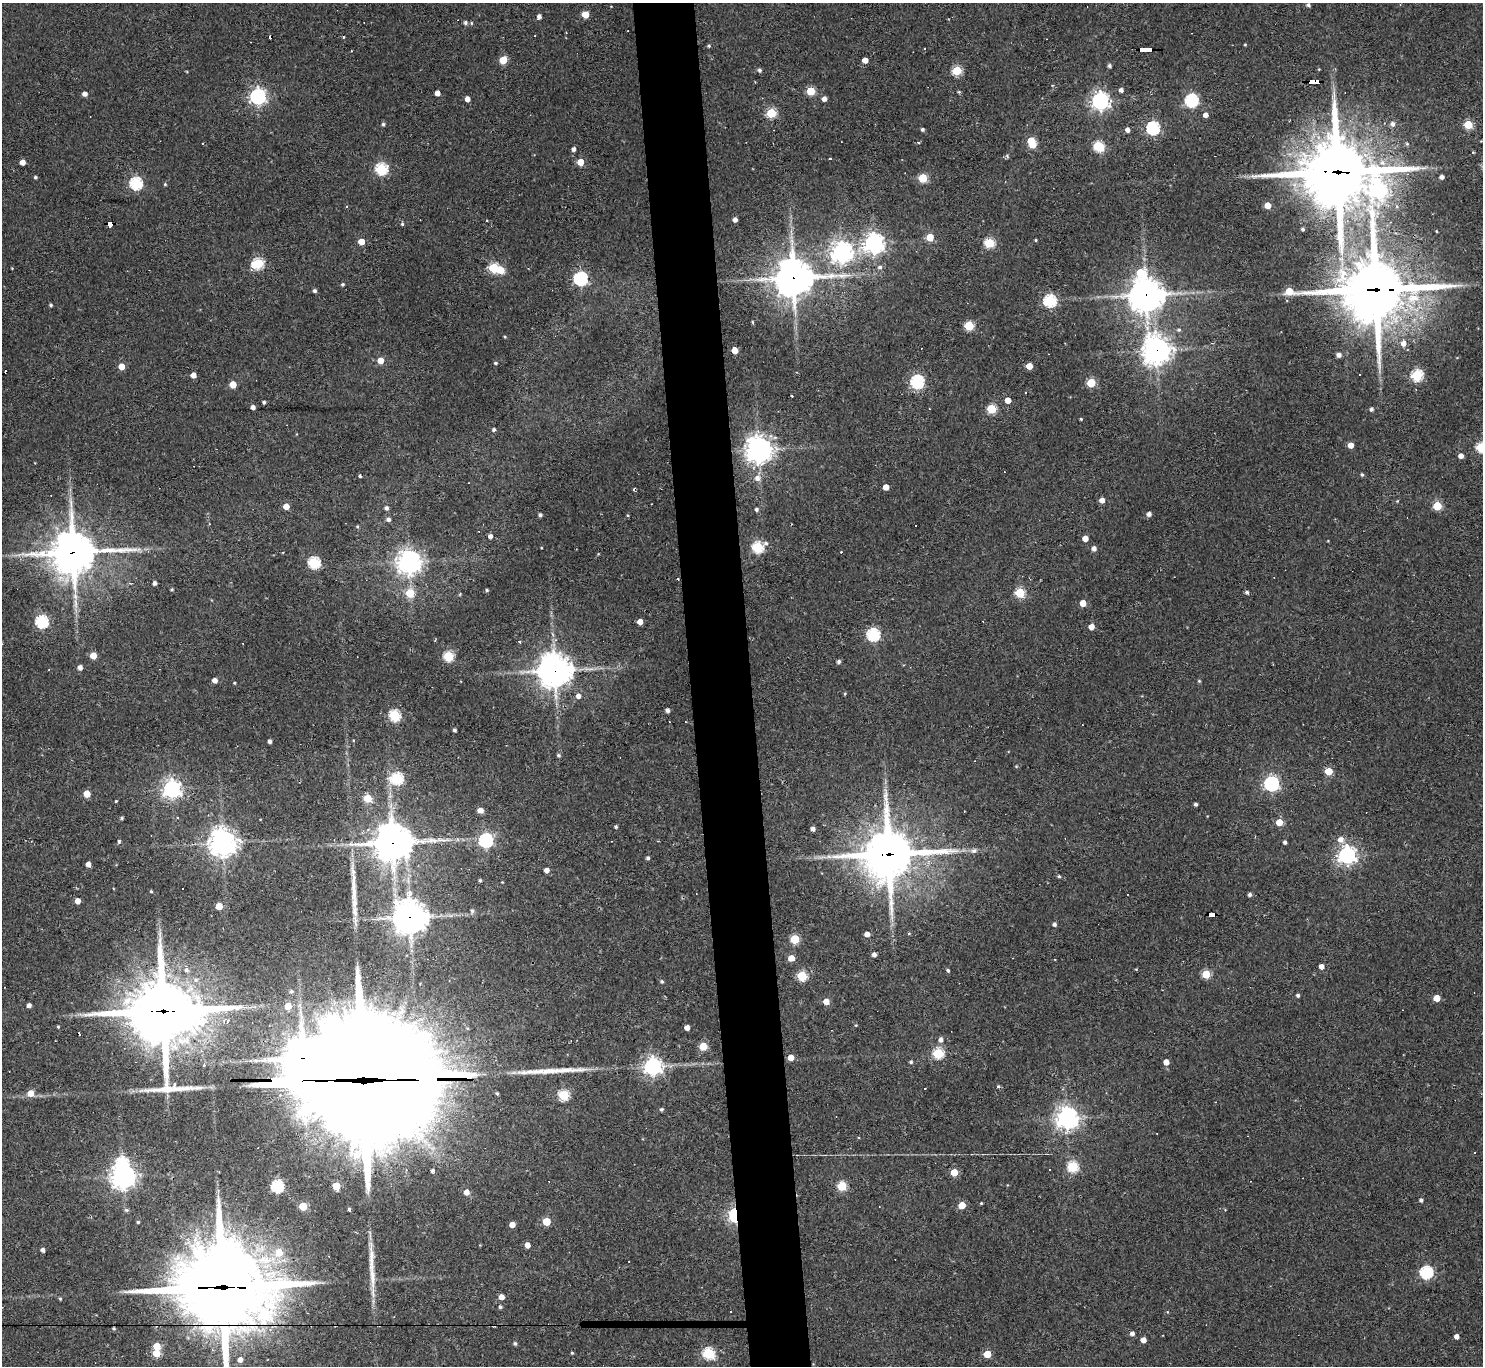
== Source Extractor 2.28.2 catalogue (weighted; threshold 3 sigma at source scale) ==
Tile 5 of 3 x 3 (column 2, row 2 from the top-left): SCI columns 1482-2962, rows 1567-2930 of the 4443 x 4419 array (HDU 1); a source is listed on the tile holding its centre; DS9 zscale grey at full resolution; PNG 1485 x 1368 px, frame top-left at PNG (2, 3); no overlay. Shown black and unused: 4% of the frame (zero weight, under 2 of 3 exposures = <1% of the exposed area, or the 3 px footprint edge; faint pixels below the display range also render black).
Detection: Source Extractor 2.28.2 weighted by HDU 2 'WHT'; one run over the whole footprint, this tile lists its part. Background 0.18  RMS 0.0085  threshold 0.0381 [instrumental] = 3 sigma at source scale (4.5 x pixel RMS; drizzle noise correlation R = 1.50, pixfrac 1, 0.05/0.05 arcsec/px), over >= 5 px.
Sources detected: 306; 1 inside a brighter object's white glare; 25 cosmic-ray / hot-pixel residue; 3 long thin detections or spike segments (spike, bleed or trail) — not listed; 5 inside a brighter listed object's ellipse — not listed separately; the other 272 listed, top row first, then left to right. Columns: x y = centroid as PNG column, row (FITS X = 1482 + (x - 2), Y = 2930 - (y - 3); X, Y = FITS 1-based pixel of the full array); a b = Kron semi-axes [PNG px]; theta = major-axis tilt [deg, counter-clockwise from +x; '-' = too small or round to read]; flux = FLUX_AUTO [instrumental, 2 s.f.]
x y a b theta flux
1308 5 5 4 - 1.7
585 14 5 5 - 16
539 16 5 4 - 3.4
465 23 5 4 - 2.3
343 37 4 2 - 0.91
1245 45 4 3 - 0.7
709 46 4 4 - 1.3
1146 49 13 3 0 120
503 60 5 5 - 22
865 60 4 4 - 7.6
1109 66 4 4 - 2
759 70 5 4 - 2.1
957 70 5 5 - 47
1314 82 11 4 -1 100
1121 90 4 4 - 3.5
811 91 5 5 - 36
959 92 4 3 - 0.99
437 93 4 4 - 6.1
85 94 5 4 - 4
258 96 6 6 - 290
467 99 4 4 - 5.4
824 99 4 4 - 4.6
1191 100 6 6 - 140
1100 101 7 6 - 400
771 113 5 5 - 53
1206 115 5 4 - 4.6
383 124 4 4 - 1.4
1393 124 6 6 - 3.1
1468 125 5 5 - 39
1153 128 6 5 - 130
922 129 3 3 - 1.8
1127 130 4 4 - 3.8
1031 141 5 5 - 22
918 142 3 3 - 1.4
202 143 3 3 - 0.65
1407 144 5 5 - 1.2
1099 146 6 5 - 66
574 149 4 4 - 2.8
1007 155 5 3 - 1.1
830 159 3 3 - 1.9
22 162 4 4 - 6.3
580 162 4 4 - 17
1382 163 9 7 -16 5
381 169 6 6 - 96
1338 172 28 23 3 6000
35 177 4 3 - 1.4
1442 177 4 4 - 3.9
923 178 5 5 - 36
136 183 6 6 - 110
165 184 4 3 - 0.96
1379 190 10 9 - 110
1268 205 5 4 - 11
347 206 3 3 - 0.93
1397 207 5 3 - 1.1
735 220 4 4 - 4
110 223 6 4 -1 46
402 224 4 4 - 1.2
1303 229 3 3 - 1.3
930 237 5 5 - 21
1036 240 3 3 - 1
361 242 5 5 - 12
874 243 8 8 - 410
989 243 5 5 - 56
842 252 8 8 - 480
258 263 7 5 13 75
880 267 6 5 - 2.3
12 268 2 2 - 0.56
494 268 6 5 - 44
500 270 5 5 - 23
1140 272 10 10 - 24
580 278 6 6 - 160
793 278 14 12 5 1900
343 284 4 4 - 1.3
1376 290 31 23 3 5300
314 291 4 4 - 2
1146 295 11 10 - 1600
1050 301 6 6 - 120
51 305 4 3 - 1.3
752 322 5 3 - 0.75
969 326 5 5 - 47
1179 330 5 5 - 1.5
505 337 4 3 - 0.82
1403 343 6 6 - 5
735 350 5 4 - 11
1156 350 10 10 - 760
1339 355 4 4 - 3.7
380 360 5 5 - 9.4
495 363 4 3 - 1.4
121 366 5 4 - 11
1029 366 5 4 - 11
1359 374 3 3 - 1.5
193 375 4 4 - 7.2
1417 375 6 5 - 86
917 382 6 6 - 130
1091 383 5 5 - 35
233 384 5 5 - 15
1008 400 5 4 - 9.3
264 402 3 3 - 1.6
253 407 4 4 - 3.7
992 409 5 5 - 44
1371 409 5 4 - 2
1081 419 3 3 - 0.83
494 430 4 4 - 1.7
1351 445 4 4 - 7.6
1481 447 5 5 - 64
759 450 9 8 - 930
1461 456 5 4 - 4.8
1362 474 5 4 - 1.2
360 476 3 3 - 2.6
757 478 7 7 - 5
886 487 4 4 - 9
1102 500 5 4 - 5.6
1397 501 4 4 - 0.71
286 506 4 4 - 9
1437 506 5 5 - 37
386 508 5 4 - 2.4
756 509 5 4 - 2
1149 514 4 4 - 3.5
540 515 4 4 - 1.9
627 515 4 3 - 0.81
388 519 5 4 - 2.6
357 526 5 4 - 1
490 536 5 4 - 2.8
1085 538 4 4 - 7.5
757 547 6 6 - 81
1094 548 5 5 - 3.6
73 552 16 14 3 2700
283 552 3 2 - 0.7
841 552 3 3 - 0.66
409 562 8 8 - 620
314 563 6 5 - 88
154 583 4 4 - 2.6
172 589 3 3 - 1.2
487 590 4 4 - 1.1
1247 592 4 4 - 2
410 593 5 5 - 34
1020 593 5 5 - 49
1083 603 5 4 - 11
41 621 6 6 - 120
640 622 4 4 - 7.3
1091 627 4 4 - 7.6
873 635 6 6 - 130
519 641 3 3 - 1.5
93 655 5 5 - 11
448 656 5 5 - 64
839 662 4 4 - 2.2
80 667 5 4 - 4.4
554 670 11 11 - 1400
215 680 5 4 - 4.6
1199 681 5 4 - 0.93
234 683 3 3 - 0.79
845 694 4 3 - 0.8
578 696 5 5 - 4.2
667 710 4 4 - 3
394 715 6 5 - 86
454 730 4 3 - 1.6
353 740 4 3 - 0.68
270 741 4 3 - 2.5
558 755 5 4 - 1.4
1016 766 5 3 - 0.76
1329 771 5 5 - 21
397 778 6 6 - 95
1271 784 6 6 - 200
172 789 7 7 - 390
87 794 5 5 - 13
367 798 5 5 - 26
116 801 3 3 - 0.75
1196 804 3 3 - 1.7
480 810 5 4 - 7.2
122 818 4 3 - 1.2
178 818 3 3 - 0.71
1279 822 5 4 - 16
616 827 4 3 - 1.4
813 829 4 4 - 3.7
1340 839 7 7 - 5.6
486 840 6 6 - 190
119 841 4 3 - 1.3
392 842 13 12 - 2000
1285 842 4 3 - 2.2
223 843 9 8 - 930
974 851 8 6 15 2.9
888 854 19 17 9 3700
1347 855 7 6 - 380
648 858 4 4 - 1.7
88 864 4 4 - 4.5
547 870 5 4 - 4.6
1059 876 4 3 - 1.2
480 880 3 3 - 1.2
502 882 2 2 - 0.56
151 891 4 3 - 0.92
1249 894 4 4 - 2
78 901 5 4 - 5.9
219 906 5 5 - 18
472 911 6 5 - 1.7
1212 914 7 4 -2 170
410 917 11 11 - 1400
1054 924 5 4 - 2.2
909 933 4 4 - 0.91
867 934 5 4 - 5.2
795 939 5 5 - 42
874 955 4 4 - 3.4
791 958 5 5 - 12
1321 966 4 4 - 6.1
186 970 7 6 - 2.7
948 970 4 4 - 1.3
1206 974 5 5 - 31
802 976 5 5 - 52
662 981 5 5 - 1.3
291 991 5 5 - 1.9
1298 995 4 4 - 1.5
1437 998 5 5 - 12
826 1001 5 5 - 7.8
29 1005 4 4 - 3.1
288 1006 5 5 - 17
163 1011 26 25 - 5500
856 1025 4 4 - 0.75
58 1027 3 3 - 0.86
687 1028 4 4 - 5.5
941 1040 6 5 - 3.3
703 1046 5 5 - 29
938 1053 6 5 - 69
791 1057 5 5 - 8.1
911 1062 4 4 - 1.5
1166 1062 5 5 - 6.4
652 1066 7 6 - 360
360 1080 103 35 0 47000
998 1087 4 4 - 1.7
30 1093 6 6 - 8.3
497 1093 3 3 - 1.1
564 1095 5 5 - 66
662 1109 4 4 - 1.5
1067 1118 8 8 - 560
1072 1166 6 5 - 72
1050 1169 3 2 - 0.8
432 1170 3 3 - 9.8
954 1172 5 5 - 17
123 1177 8 8 - 640
277 1186 6 6 - 100
336 1186 5 5 - 23
842 1186 5 5 - 44
466 1192 5 5 - 6.7
1421 1200 4 4 - 2
981 1203 3 3 - 0.73
962 1205 5 5 - 15
303 1206 5 5 - 29
349 1209 3 3 - 1.4
126 1210 6 5 - 1.4
734 1215 7 4 -88 120
138 1222 3 3 - 1
546 1222 5 5 - 24
512 1225 5 4 - 7.3
527 1245 4 4 - 5.6
43 1250 4 4 - 3.1
279 1252 8 7 - 15
1426 1272 6 6 - 110
221 1287 41 28 -4 7900
501 1297 5 4 - 6.3
60 1299 4 4 - 1
500 1307 4 4 - 1.4
730 1312 3 2 - 0.98
1168 1312 4 3 - 0.69
114 1329 4 4 - 1.1
1132 1334 5 4 - 3.2
1456 1336 4 4 - 4.8
1143 1340 4 4 - 6.1
228 1341 75 43 72 110
515 1343 5 5 - 1.5
157 1346 5 5 - 17
156 1353 5 5 - 23
572 1353 4 3 - 0.9
708 1353 6 5 - 86
987 1354 5 5 - 21
Overlapping masked pixels (flux is a lower limit): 20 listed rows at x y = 1146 49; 1314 82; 1338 172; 110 223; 793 278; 1376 290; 1146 295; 1156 350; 73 552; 554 670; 392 842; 888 854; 1212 914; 410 917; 163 1011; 360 1080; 734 1215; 221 1287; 114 1329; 228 1341
Isophote crosses this tile's border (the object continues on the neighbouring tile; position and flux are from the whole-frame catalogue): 2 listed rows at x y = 1481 447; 228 1341